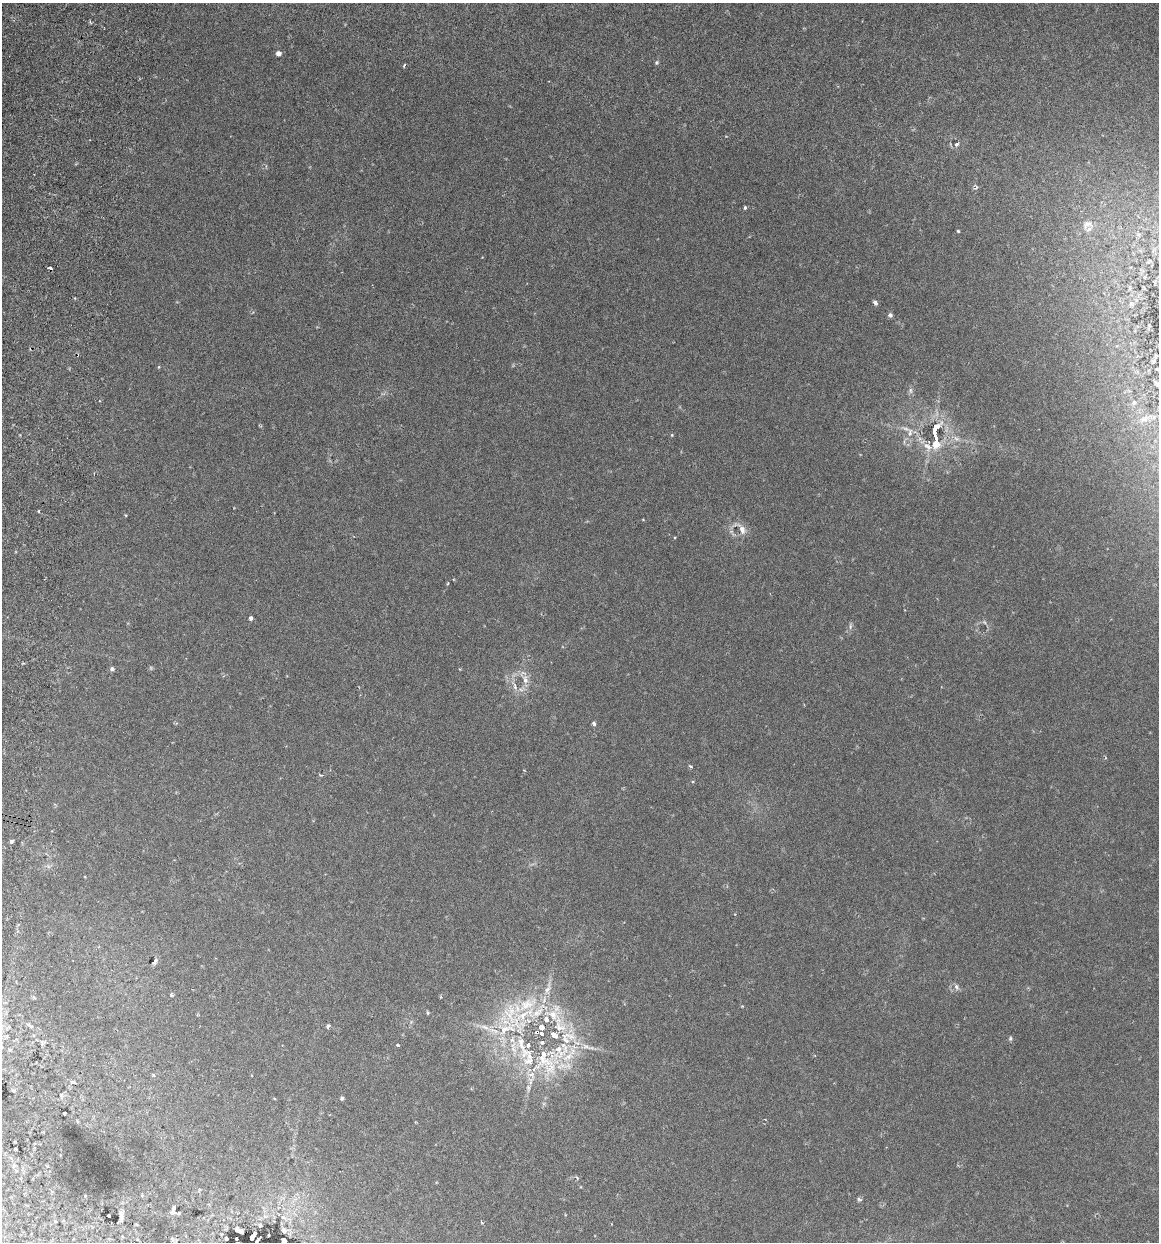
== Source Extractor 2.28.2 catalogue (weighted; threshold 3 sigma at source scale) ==
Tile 11 of 4 x 4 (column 3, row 3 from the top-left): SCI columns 2489-3645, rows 1255-2494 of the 5096 x 4990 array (HDU 1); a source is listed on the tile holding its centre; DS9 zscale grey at full resolution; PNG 1161 x 1244 px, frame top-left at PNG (2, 3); no overlay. Shown black and unused: <1% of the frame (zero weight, under 3 of 6 exposures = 3% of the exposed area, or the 3 px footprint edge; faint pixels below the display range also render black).
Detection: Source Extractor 2.28.2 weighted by HDU 2 'WHT'; one run over the whole footprint, this tile lists its part. Background 0.0297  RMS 0.0032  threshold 0.0131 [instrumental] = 3 sigma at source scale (4.09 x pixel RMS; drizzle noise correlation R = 1.36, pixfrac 0.8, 0.05/0.05 arcsec/px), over >= 5 px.
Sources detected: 92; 2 cosmic-ray / hot-pixel residue — not listed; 18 inside a brighter listed object's ellipse — not listed separately; the other 72 listed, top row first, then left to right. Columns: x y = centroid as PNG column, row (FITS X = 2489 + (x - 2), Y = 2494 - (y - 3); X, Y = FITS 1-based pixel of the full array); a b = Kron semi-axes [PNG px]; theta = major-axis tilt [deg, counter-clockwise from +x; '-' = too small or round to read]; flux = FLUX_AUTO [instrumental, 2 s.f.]
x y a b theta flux
278 53 5 5 - 1.4
657 62 5 4 - 0.49
404 65 5 3 - 0.29
956 144 6 5 - 0.72
976 187 9 5 -61 0.62
745 208 4 3 - 0.42
1087 224 11 7 38 2.6
958 231 3 3 - 0.33
1138 234 6 4 -19 0.55
875 303 5 4 - 0.9
1131 304 9 7 -74 1.3
890 315 6 5 - 0.69
1149 326 12 5 80 0.93
1117 346 7 4 2 0.67
1153 361 12 10 59 2.2
159 367 5 3 - 0.26
1156 383 15 8 -43 1.9
910 391 7 4 -89 0.62
1134 402 11 9 51 2.3
1145 419 31 12 17 7.3
910 432 15 8 -82 2.3
934 432 21 7 83 9.7
672 435 4 3 - 0.25
956 438 10 5 -23 1
927 446 16 8 -44 2.7
39 511 3 3 - 0.78
742 530 13 9 -72 2
448 583 5 3 - 0.25
251 618 4 4 - 1.1
112 669 6 5 - 0.74
525 680 12 7 -78 2
515 686 9 4 -82 0.83
594 723 5 4 - 0.56
690 766 5 3 - 0.38
11 841 3 3 - 0.64
155 961 7 4 47 0.81
956 987 7 5 -60 0.88
172 995 5 4 - 0.39
527 1004 33 16 26 13
428 1013 4 4 - 0.34
553 1015 17 11 -58 5.2
30 1026 14 4 -30 0.86
328 1026 4 3 - 1
485 1027 14 5 -24 1.7
568 1037 27 18 29 10
1010 1038 6 4 88 0.44
521 1043 63 12 -73 17
398 1045 4 3 - 0.39
586 1047 12 5 -26 1.3
544 1058 35 20 -71 15
153 1075 5 4 - 0.34
73 1083 5 4 - 0.94
61 1095 5 4 - 0.36
342 1098 4 4 - 0.59
64 1113 3 2 - 0.3
14 1166 6 5 - 0.54
85 1196 4 2 - 0.17
859 1199 6 5 - 0.5
174 1210 12 9 -66 1.5
121 1215 17 6 88 1.6
109 1216 3 3 - 0.69
284 1218 8 3 -19 0.67
55 1221 4 3 - 0.21
482 1222 5 3 - 0.28
260 1225 4 4 - 0.33
239 1230 8 4 -26 0.91
284 1230 7 5 -75 0.64
253 1237 7 3 60 1.8
226 1238 3 3 - 0.33
236 1239 3 2 - 0.39
259 1239 5 2 - 0.44
284 1240 5 4 - 1.3
Overlapping masked pixels (flux is a lower limit): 1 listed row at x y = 544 1058
Isophote crosses this tile's border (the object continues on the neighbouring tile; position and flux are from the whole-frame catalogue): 2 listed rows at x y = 1156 383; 1145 419
Unlisted compact peaks at least as high as the median listed source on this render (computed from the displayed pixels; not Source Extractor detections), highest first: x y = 850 627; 675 537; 126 515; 577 1178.